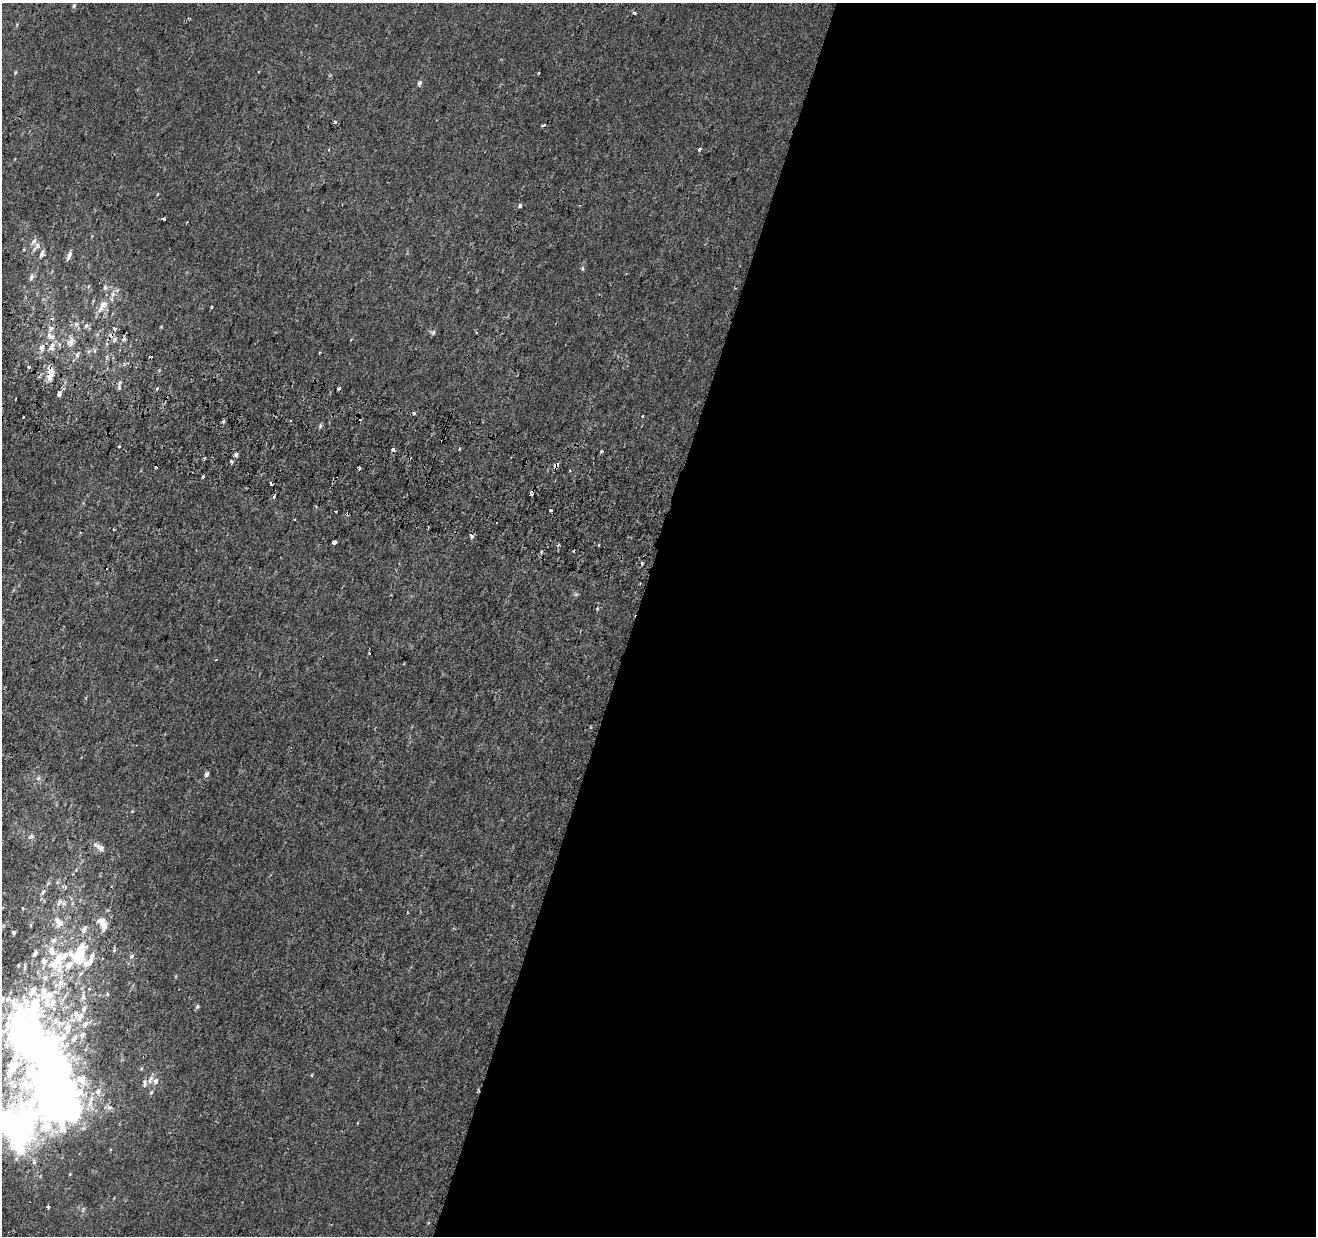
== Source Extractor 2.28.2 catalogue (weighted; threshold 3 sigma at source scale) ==
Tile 12 of 4 x 4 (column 4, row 3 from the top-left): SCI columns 3968-5281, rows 1557-2790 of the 5293 x 5519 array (HDU 1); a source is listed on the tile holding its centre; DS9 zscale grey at full resolution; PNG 1318 x 1238 px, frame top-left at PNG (2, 3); no overlay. Shown black and unused: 52% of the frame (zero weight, under 2 of 3 exposures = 2% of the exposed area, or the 3 px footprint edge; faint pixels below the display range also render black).
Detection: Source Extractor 2.28.2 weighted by HDU 2 'WHT'; one run over the whole footprint, this tile lists its part. Background 0.00152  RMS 0.0029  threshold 0.0131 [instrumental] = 3 sigma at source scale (4.5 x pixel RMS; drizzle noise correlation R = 1.50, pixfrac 1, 0.0396/0.0396 arcsec/px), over >= 5 px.
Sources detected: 139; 7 inside a brighter object's white glare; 18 cosmic-ray / hot-pixel residue — not listed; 24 inside a brighter listed object's ellipse — not listed separately; the other 90 listed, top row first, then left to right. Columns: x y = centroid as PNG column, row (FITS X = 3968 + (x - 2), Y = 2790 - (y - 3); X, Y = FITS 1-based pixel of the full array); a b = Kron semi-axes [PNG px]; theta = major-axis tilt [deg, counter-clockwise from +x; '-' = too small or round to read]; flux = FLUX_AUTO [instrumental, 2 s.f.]
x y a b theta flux
74 5 6 4 73 0.48
634 13 4 3 - 0.57
419 83 5 4 - 0.86
335 122 4 3 - 0.31
329 149 3 2 - 0.28
699 149 4 3 - 0.96
520 206 3 3 - 1.5
164 219 3 3 - 3
187 222 3 2 - 0.25
37 245 11 7 70 1.4
42 254 8 6 70 1.2
70 254 9 5 74 1.2
583 269 6 3 -70 0.33
31 277 8 6 72 0.92
105 288 6 5 - 0.53
113 294 9 7 -84 1.5
103 305 14 9 47 2.8
211 307 4 3 - 0.22
86 326 5 5 - 0.58
115 328 3 3 - 1.5
433 332 6 5 - 0.48
49 335 7 6 - 1
124 339 5 4 - 0.46
70 342 13 8 71 1.9
42 348 12 8 -83 1.6
51 348 11 6 -6 1.4
320 353 3 2 - 0.28
77 354 7 5 64 0.82
28 367 3 3 - 0.77
50 377 14 9 79 2.5
119 387 7 5 89 0.66
157 388 4 3 - 3.8
59 393 4 3 - 4.4
414 413 3 3 - 1.4
642 416 3 2 - 1.2
223 421 3 3 - 3.1
320 426 5 5 - 0.51
119 446 3 3 - 0.95
459 448 3 2 - 0.32
392 449 4 3 - 2.6
601 451 3 2 - 1.3
236 455 4 4 - 0.91
231 461 3 3 - 2.3
556 465 4 3 - 10
358 468 4 3 - 4.3
203 477 3 3 - 1.3
531 493 5 3 - 0.54
551 510 3 3 - 1.4
335 511 3 3 - 1.2
114 529 3 2 - 0.36
334 543 4 4 - 6.2
598 545 3 2 - 0.4
597 609 4 4 - 0.41
369 654 3 3 - 0.64
216 660 4 2 - 0.22
206 774 6 5 - 0.81
38 778 7 5 45 0.69
31 836 9 5 10 0.78
101 848 9 6 -41 1.5
65 887 4 3 - 1.2
43 892 8 5 50 0.72
59 903 14 6 45 1.3
59 922 15 10 -54 3.2
104 926 10 6 71 2.6
84 930 10 6 69 1.3
14 932 5 5 - 0.61
114 950 6 4 76 0.4
35 954 9 6 57 1.2
78 956 17 16 - 13
131 956 6 5 - 0.67
58 959 37 18 69 17
18 966 6 5 - 0.44
24 967 14 4 88 0.8
81 973 8 5 53 0.74
89 989 4 4 - 0.27
107 994 5 4 - 0.35
83 997 12 6 77 1.4
197 1006 6 4 70 0.48
80 1016 11 9 58 2.8
61 1023 17 11 21 4.7
85 1024 13 7 43 2.1
74 1039 12 8 59 2.4
44 1050 159 56 -85 190
150 1079 14 5 65 1.3
155 1081 6 6 - 1.1
11 1083 13 9 19 2.9
98 1091 9 7 74 1.7
151 1093 5 4 - 0.38
13 1127 28 25 10 160
48 1207 3 3 - 1.8
Overlapping masked pixels (flux is a lower limit): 4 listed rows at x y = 70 342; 50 377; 556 465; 358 468
Isophote crosses this tile's border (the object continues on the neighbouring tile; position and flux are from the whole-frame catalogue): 1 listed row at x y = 13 1127